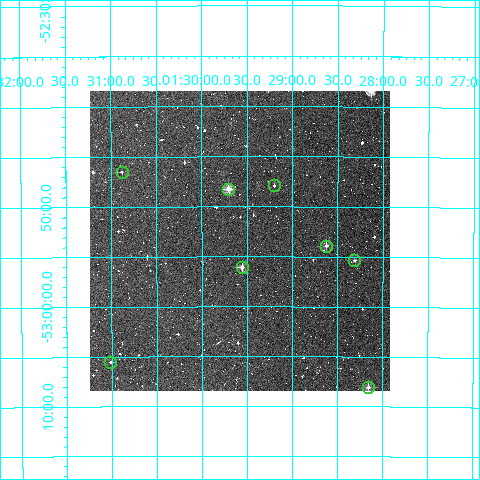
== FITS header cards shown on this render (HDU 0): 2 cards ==
NAXIS1  =                  300
NAXIS2  =                  300

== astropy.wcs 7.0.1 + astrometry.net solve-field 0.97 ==
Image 300 x 300 px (HDU 0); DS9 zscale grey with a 90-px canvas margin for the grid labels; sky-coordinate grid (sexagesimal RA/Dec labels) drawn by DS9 from the SOLVED WCS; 8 Tycho-2 reference stars matched to detected sources circled (green)
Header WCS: RA---TAN/DEC--TAN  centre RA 01:29:35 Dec -52:53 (22.39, -52.89 deg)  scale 6 arcsec/px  FOV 30.0' x 30.0'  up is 0 deg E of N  parity normal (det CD < 0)
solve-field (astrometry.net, Tycho-2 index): VERIFIED the header's WCS against the Tycho-2 star catalogue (verified at 2 index scales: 8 matches each, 0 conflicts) and refined it, rather than solving blind
Solved WCS: RA---TAN-SIP/DEC--TAN-SIP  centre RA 01:29:35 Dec -52:53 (22.40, -52.89 deg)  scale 6 arcsec/px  FOV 30.0' x 30.0'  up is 0 deg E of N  parity normal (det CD < 0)
The solver's refit moves the header's centre by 0.83 arcsec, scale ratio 0.9999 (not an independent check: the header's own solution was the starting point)
Tycho-2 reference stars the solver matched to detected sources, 8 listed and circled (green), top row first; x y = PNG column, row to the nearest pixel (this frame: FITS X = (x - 90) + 1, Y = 300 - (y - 91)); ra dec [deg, ICRS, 3 dp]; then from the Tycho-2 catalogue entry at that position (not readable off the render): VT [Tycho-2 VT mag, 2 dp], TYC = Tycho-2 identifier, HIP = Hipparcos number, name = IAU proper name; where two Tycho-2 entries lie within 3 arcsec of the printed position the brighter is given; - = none
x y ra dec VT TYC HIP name
122 172 22.720 -52.775 12.75 8475-279-1 - -
274 185 22.300 -52.798 12.19 8475-73-1 - -
228 189 22.426 -52.804 10.41 8475-151-1 - -
326 246 22.156 -52.898 11.57 8474-777-1 - -
354 260 22.078 -52.922 12.24 8474-304-1 - -
242 267 22.389 -52.934 10.81 8475-314-1 - -
110 362 22.754 -53.092 12.45 8475-306-1 - -
368 387 22.039 -53.135 10.91 8474-369-1 - -